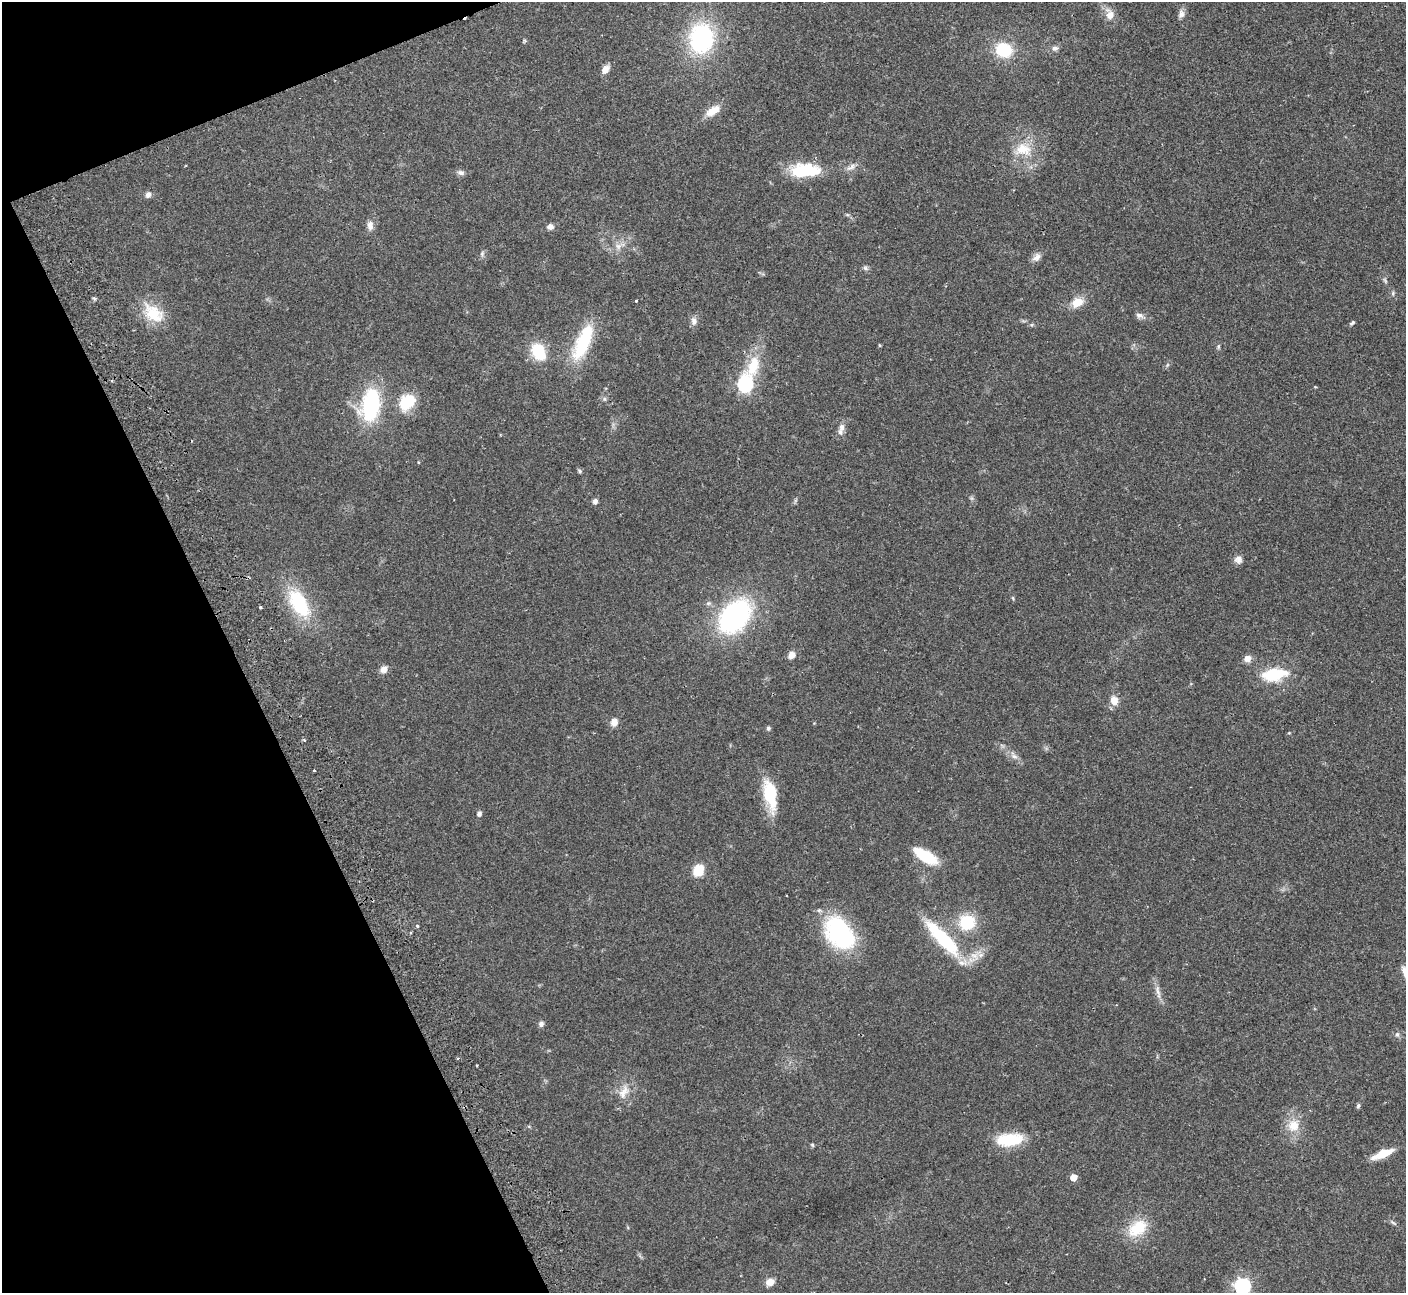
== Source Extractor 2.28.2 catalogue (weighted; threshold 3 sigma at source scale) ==
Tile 5 of 4 x 4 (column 1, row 2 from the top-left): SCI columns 54-1457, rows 2766-4056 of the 5725 x 5660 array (HDU 1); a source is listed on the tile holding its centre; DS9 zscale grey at full resolution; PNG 1408 x 1295 px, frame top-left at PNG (2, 2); no overlay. Shown black and unused: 20% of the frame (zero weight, under 2 of 3 exposures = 3% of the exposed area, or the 3 px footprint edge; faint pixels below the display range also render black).
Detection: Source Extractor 2.28.2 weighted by HDU 2 'WHT'; one run over the whole footprint, this tile lists its part. Background 0.103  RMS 0.0083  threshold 0.0371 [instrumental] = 3 sigma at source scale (4.5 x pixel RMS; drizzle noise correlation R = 1.50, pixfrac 1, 0.05/0.05 arcsec/px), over >= 5 px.
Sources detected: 79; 2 too faint to see at this stretch — not listed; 1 inside a brighter listed object's ellipse — not listed separately; the other 76 listed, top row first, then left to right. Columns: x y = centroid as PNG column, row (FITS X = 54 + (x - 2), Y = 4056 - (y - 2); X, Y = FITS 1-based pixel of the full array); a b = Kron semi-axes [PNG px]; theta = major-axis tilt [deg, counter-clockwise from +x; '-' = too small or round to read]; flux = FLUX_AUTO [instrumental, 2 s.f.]
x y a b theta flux
1109 14 19 12 -70 8.2
1181 14 12 8 82 3.7
701 38 28 22 85 100
1055 48 8 7 - 2.8
1004 50 17 15 -16 32
605 69 10 7 53 6.3
713 111 21 10 32 10
1023 149 24 17 -11 20
851 167 15 7 32 4.2
805 170 36 16 1 36
461 173 10 7 -8 2.8
148 195 8 7 - 3
370 225 12 7 -86 5.1
550 227 8 7 - 3.6
618 246 10 9 - 5
482 254 9 5 64 2
1036 257 13 9 47 4.5
865 268 8 5 -39 1.9
1393 293 7 5 -84 1.5
636 301 3 3 - 1.4
1077 302 14 10 29 12
153 313 30 19 -38 26
1139 315 10 7 -14 3.3
694 321 11 8 -87 4.1
1352 323 7 4 37 1.4
583 342 49 16 65 49
880 345 4 3 - 0.8
1218 346 8 4 81 1.3
538 352 22 15 -60 25
753 366 31 16 67 29
745 384 8 7 - 160
604 399 6 4 -89 1.4
407 402 20 15 44 27
370 405 39 23 80 71
842 427 10 7 83 4.1
579 471 7 5 -56 1.3
971 498 7 4 -71 1.4
595 501 7 6 - 2.5
1238 559 10 10 - 4.1
1013 598 5 4 - 0.94
299 603 35 17 -61 55
260 607 3 3 - 2.2
734 617 27 18 48 190
792 655 8 7 - 5.7
1247 658 10 8 27 4.8
384 669 10 8 55 4.7
1274 675 17 9 9 45
1114 701 11 8 -79 8.8
614 722 9 8 - 5.6
768 728 6 5 - 1.7
1014 756 13 8 -47 4.7
314 770 3 2 - 1.4
770 794 37 14 -80 33
479 814 5 5 - 2.9
925 856 26 10 -31 31
698 870 14 12 65 14
967 922 17 16 - 30
417 926 3 3 - 2
839 933 40 27 -53 80
942 938 57 14 -47 54
975 955 17 12 38 11
1158 991 17 6 -77 5.3
541 1024 7 6 - 2.5
1397 1034 8 6 -75 2.2
458 1058 4 3 - 0.88
625 1090 15 11 -87 9.2
1358 1106 7 5 74 1.4
1293 1125 19 17 69 15
1009 1140 31 14 6 32
812 1145 5 4 - 1.1
1382 1154 22 7 22 18
1073 1177 5 5 - 11
1393 1223 11 4 -36 1.8
1137 1228 28 18 37 26
770 1282 9 7 18 7.8
1242 1286 7 7 - 230
Isophote crosses this tile's border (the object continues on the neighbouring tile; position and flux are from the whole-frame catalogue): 1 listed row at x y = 1242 1286
Unlisted compact peaks at least as high as the median listed source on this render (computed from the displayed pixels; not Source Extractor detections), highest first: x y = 95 299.